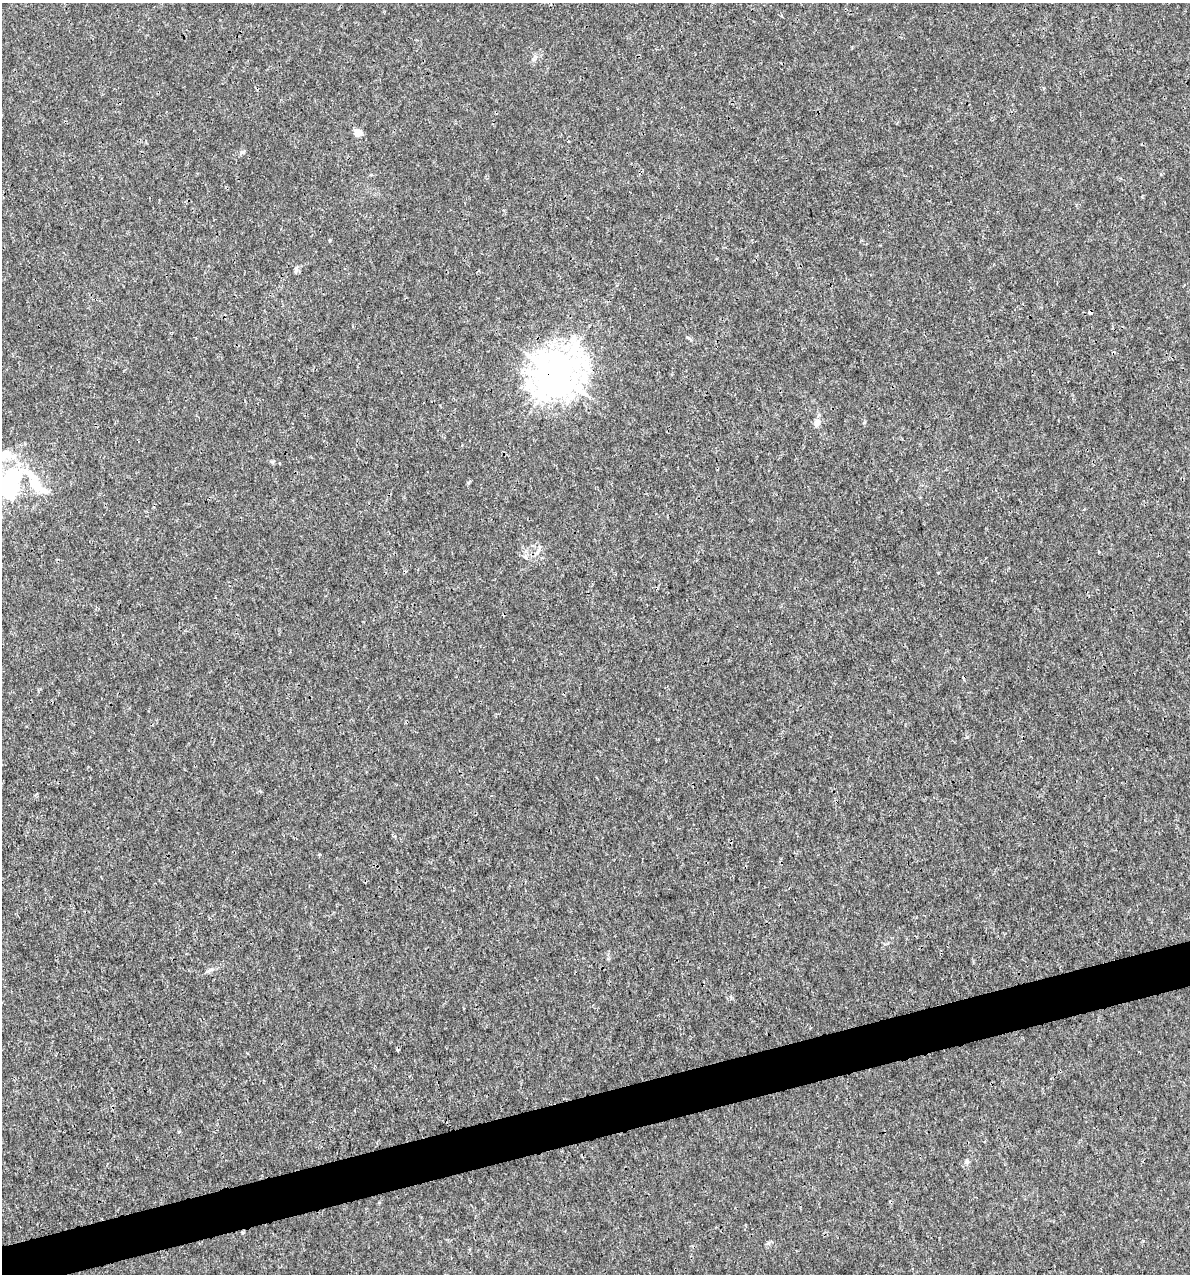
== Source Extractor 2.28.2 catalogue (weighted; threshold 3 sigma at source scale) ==
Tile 7 of 4 x 4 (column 3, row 2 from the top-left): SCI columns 2468-3655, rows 2547-3818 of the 4886 x 5091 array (HDU 1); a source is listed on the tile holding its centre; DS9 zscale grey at full resolution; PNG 1192 x 1276 px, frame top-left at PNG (2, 3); no overlay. Shown black and unused: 4% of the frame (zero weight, under 3 of 4 exposures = <1% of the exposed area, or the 3 px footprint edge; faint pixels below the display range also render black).
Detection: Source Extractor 2.28.2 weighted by HDU 2 'WHT'; one run over the whole footprint, this tile lists its part. Background 3.56e-04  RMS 8.5e-04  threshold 0.00384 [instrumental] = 3 sigma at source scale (4.5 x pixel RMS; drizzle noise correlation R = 1.50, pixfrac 1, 0.0396/0.0396 arcsec/px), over >= 5 px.
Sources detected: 18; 2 inside a brighter object's white glare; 3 cosmic-ray / hot-pixel residue — not listed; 2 inside a brighter listed object's ellipse — not listed separately; the other 11 listed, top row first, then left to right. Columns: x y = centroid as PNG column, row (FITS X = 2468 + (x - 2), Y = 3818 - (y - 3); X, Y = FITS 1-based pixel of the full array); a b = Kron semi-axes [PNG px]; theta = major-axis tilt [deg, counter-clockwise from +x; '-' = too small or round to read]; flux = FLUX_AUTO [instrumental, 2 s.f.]
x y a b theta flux
358 132 5 5 - 1.9
242 152 6 5 - 0.17
330 240 5 3 - 0.08
1090 312 4 3 - 0.38
556 374 16 14 38 230
864 422 6 3 44 0.086
817 423 13 8 60 0.48
12 476 43 25 12 7.1
538 551 11 5 69 0.3
525 557 6 4 -70 0.14
966 1162 7 6 - 0.22
Overlapping masked pixels (flux is a lower limit): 2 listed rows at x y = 1090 312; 556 374
Isophote crosses this tile's border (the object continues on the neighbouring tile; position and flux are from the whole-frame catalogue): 1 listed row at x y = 12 476
Unlisted compact peaks at least as high as the median listed source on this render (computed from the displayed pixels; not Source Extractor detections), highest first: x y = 967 737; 768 1243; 468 483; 272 462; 533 59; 296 268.